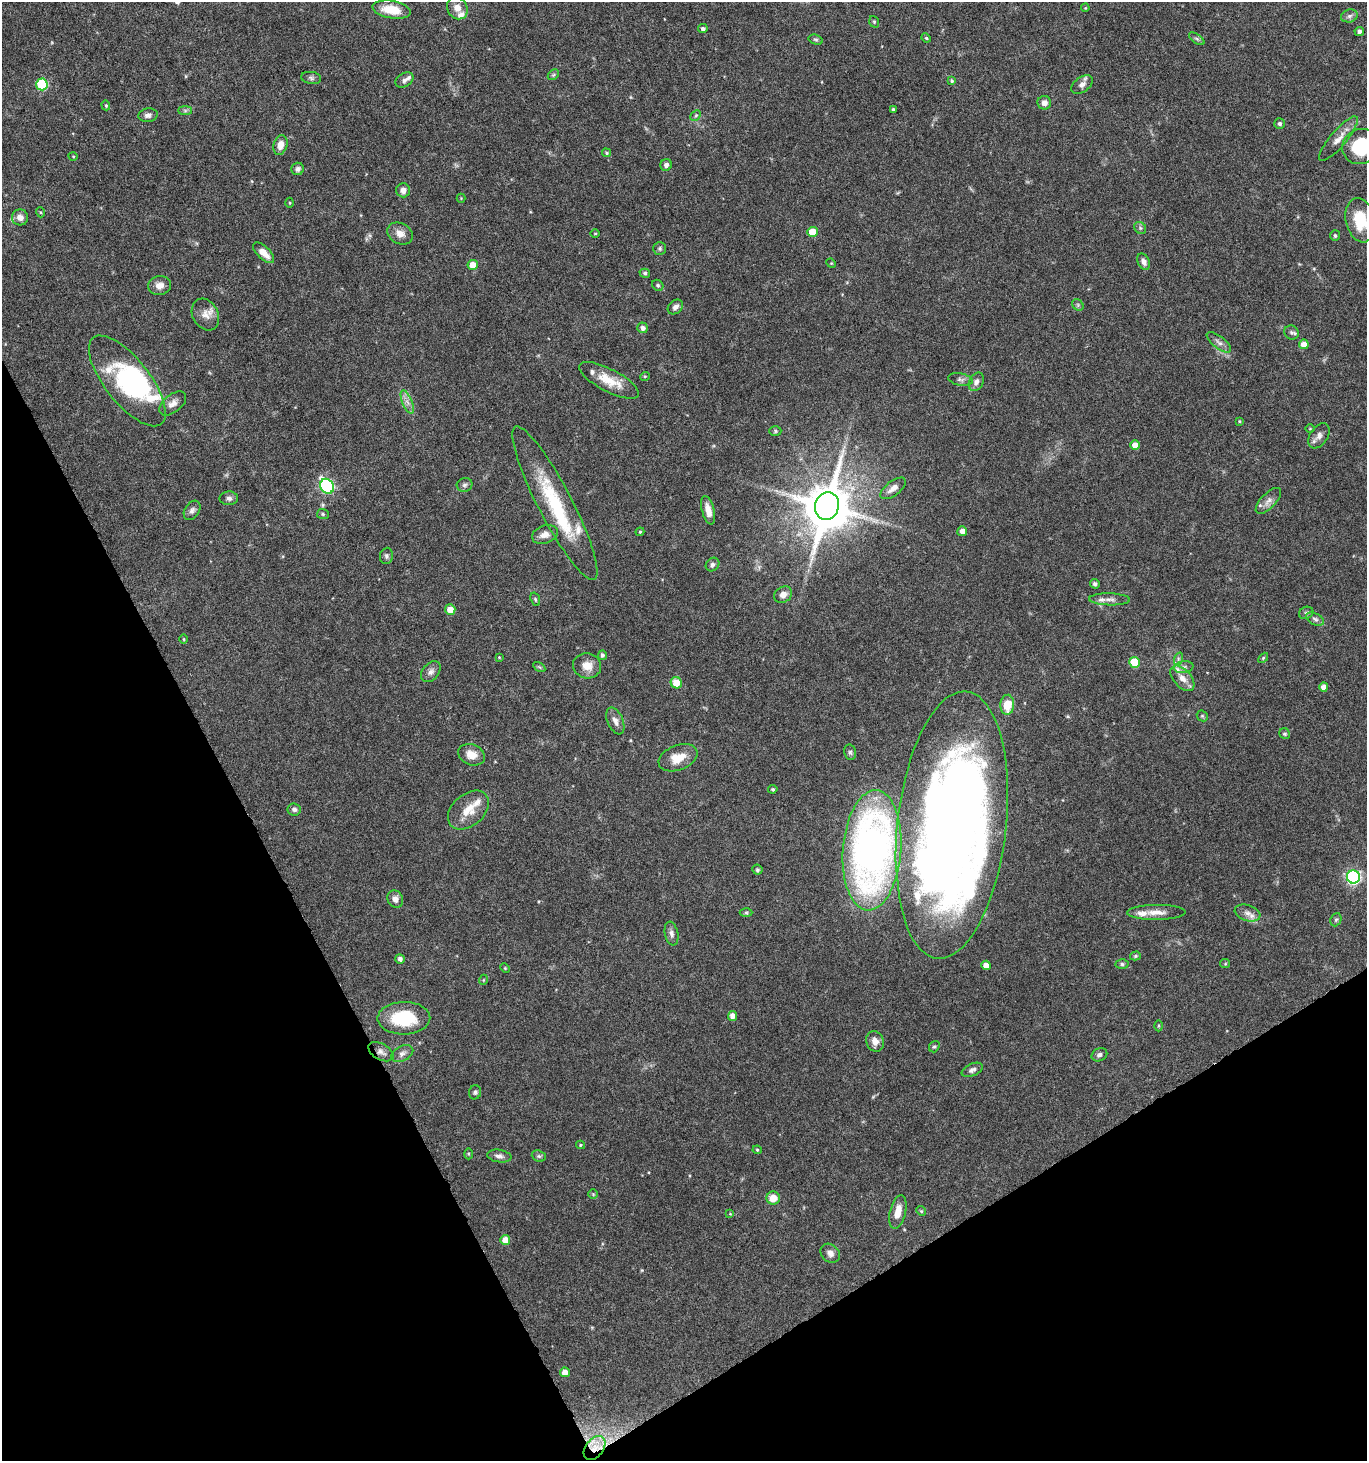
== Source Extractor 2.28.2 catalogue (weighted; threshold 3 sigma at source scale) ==
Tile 14 of 4 x 4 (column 2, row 4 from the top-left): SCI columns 1543-2907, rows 5-1463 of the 5751 x 5852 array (HDU 1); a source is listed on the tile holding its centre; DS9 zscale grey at full resolution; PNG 1369 x 1463 px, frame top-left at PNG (2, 2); each listed source drawn as its Kron ellipse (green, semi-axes under 4 px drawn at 4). Shown black and unused: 26% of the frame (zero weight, under 5 of 10 exposures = <1% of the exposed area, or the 3 px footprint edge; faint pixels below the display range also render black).
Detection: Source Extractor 2.28.2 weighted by HDU 2 'WHT'; one run over the whole footprint, this tile lists its part. Background 0.0317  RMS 0.0015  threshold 0.00604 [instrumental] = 3 sigma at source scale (4.09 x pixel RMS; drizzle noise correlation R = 1.36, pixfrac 0.8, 0.0396/0.0396 arcsec/px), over >= 5 px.
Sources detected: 168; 1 too faint to see at this stretch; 2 inside a brighter object's white glare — neither listed nor drawn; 11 inside a brighter listed object's ellipse — not listed separately; the other 154 listed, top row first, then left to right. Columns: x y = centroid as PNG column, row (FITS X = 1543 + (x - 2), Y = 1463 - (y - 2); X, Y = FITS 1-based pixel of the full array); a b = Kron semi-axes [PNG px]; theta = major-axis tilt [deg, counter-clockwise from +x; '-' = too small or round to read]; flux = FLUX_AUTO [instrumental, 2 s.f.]
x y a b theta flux
457 8 12 10 -61 1.1
1085 8 4 3 - 0.11
392 10 19 8 -9 3
1349 16 8 6 17 0.48
874 22 6 4 -70 0.19
703 29 5 4 - 0.37
1359 31 5 4 - 0.4
926 38 5 4 - 0.16
1197 39 9 4 -35 0.29
816 40 7 5 -17 0.23
553 75 6 4 44 0.21
311 78 10 6 -9 0.36
404 80 10 6 31 0.49
952 81 4 3 - 0.21
42 84 6 5 - 8.8
1082 84 12 7 36 0.7
1044 103 7 6 - 0.74
106 105 5 4 - 0.17
893 109 3 3 - 0.2
185 111 7 4 0 0.29
148 115 9 6 10 0.54
696 115 6 4 45 0.23
1280 124 5 5 - 0.33
1338 139 28 8 50 1.5
280 145 10 7 75 1.3
1361 147 19 17 33 7.5
606 153 5 4 - 0.2
73 156 4 3 - 0.12
666 165 6 5 - 0.49
298 169 6 6 - 0.51
403 190 7 7 - 0.81
461 198 4 4 - 0.11
290 203 5 3 - 0.13
40 212 5 3 - 0.14
20 217 8 8 - 0.97
1360 220 22 14 -78 4.6
1140 228 6 5 - 0.28
812 232 5 5 - 2.5
595 233 5 3 - 0.11
400 234 13 10 -28 1.2
1335 236 5 5 - 0.26
660 248 6 6 - 0.27
264 253 13 6 -44 1.5
1144 262 8 6 -62 0.61
831 263 5 4 - 0.13
473 265 5 5 - 1.8
645 273 5 4 - 0.26
658 285 6 5 - 0.23
159 286 12 9 9 1.1
1078 305 6 5 - 0.24
675 307 8 6 41 0.55
205 314 17 12 -62 1.3
643 328 5 5 - 0.55
1291 333 8 6 -39 0.41
1219 342 15 6 -37 0.67
1304 344 5 5 - 1.4
645 376 5 3 - 0.12
960 379 12 6 -10 0.48
609 380 33 11 -27 2.9
127 381 55 22 -52 16
976 382 10 7 63 0.67
407 402 12 5 -68 0.75
173 403 16 9 38 0.98
1239 421 4 3 - 0.15
1310 429 5 3 - 0.12
775 431 6 5 - 0.21
1319 436 14 8 56 0.84
1135 445 5 5 - 1.4
465 485 8 7 - 0.39
327 486 8 6 -57 18
893 488 15 7 38 0.92
229 498 9 7 1 0.48
1268 501 16 7 46 0.83
555 503 86 17 -62 11
827 506 14 11 74 730
192 510 10 7 57 0.52
708 510 15 6 -75 1.3
323 514 6 5 - 0.21
962 531 5 5 - 0.8
640 532 4 4 - 0.17
545 534 13 9 19 1.1
386 556 8 6 83 0.36
713 564 7 6 - 0.39
1095 584 5 4 - 0.32
783 595 9 7 32 0.96
535 599 7 4 -72 0.23
1109 599 20 6 -1 0.76
450 610 5 5 - 1.6
1306 613 7 6 - 0.32
1315 619 9 5 -25 0.44
184 639 5 3 - 0.13
602 655 5 4 - 0.33
499 657 4 3 - 0.11
1263 658 6 3 46 0.17
1178 659 7 4 73 0.28
1135 662 5 5 - 4.4
587 666 14 12 -13 1.6
539 667 7 4 -34 0.19
1184 667 9 6 9 0.45
431 672 12 8 49 0.64
1182 678 15 8 -48 1.3
676 683 6 5 - 2
1324 687 5 4 - 1
1007 705 10 7 86 2.8
1202 716 6 5 - 0.2
615 721 14 8 -66 0.82
1285 734 6 5 - 0.23
850 752 8 6 -76 0.3
472 755 14 10 -22 1.6
678 758 20 12 21 2.5
773 789 4 4 - 0.22
294 809 6 6 - 0.35
468 810 23 16 41 2.6
952 825 134 54 84 200
872 850 60 29 86 68
757 870 5 5 - 0.28
1353 877 6 6 - 31
395 899 9 7 -63 0.83
746 912 6 4 0 0.2
1156 912 29 7 1 1.5
1247 913 13 8 -18 0.91
1336 920 7 5 66 0.25
671 934 12 6 -79 0.57
1135 956 5 4 - 0.22
400 959 5 4 - 0.43
1122 964 6 5 - 0.29
1225 964 5 4 - 0.16
986 965 5 4 - 1.1
505 968 5 3 - 0.14
483 980 5 3 - 0.12
733 1016 5 4 - 0.97
404 1018 26 16 1 6.8
1158 1026 5 3 - 0.15
875 1041 10 8 -70 1
934 1047 6 5 - 0.23
381 1052 14 8 -29 0.69
402 1054 12 7 28 0.63
1099 1055 8 6 24 0.48
972 1070 11 6 25 0.52
475 1092 7 6 - 0.3
580 1145 4 4 - 0.14
757 1150 4 4 - 0.16
468 1154 5 4 - 0.16
499 1156 12 6 -9 0.56
539 1156 7 5 -21 0.29
593 1194 5 5 - 0.16
773 1198 6 6 - 1.9
921 1211 5 4 - 0.19
898 1212 17 8 77 1.7
730 1214 3 3 - 0.12
505 1240 5 5 - 1.5
830 1253 10 8 -42 0.78
565 1372 5 5 - 1.2
595 1448 14 9 53 1.8
Overlapping masked pixels (flux is a lower limit): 2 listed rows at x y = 381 1052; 595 1448
Isophote crosses this tile's border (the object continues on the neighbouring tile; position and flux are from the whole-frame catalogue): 2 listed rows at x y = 1361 147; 1360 220